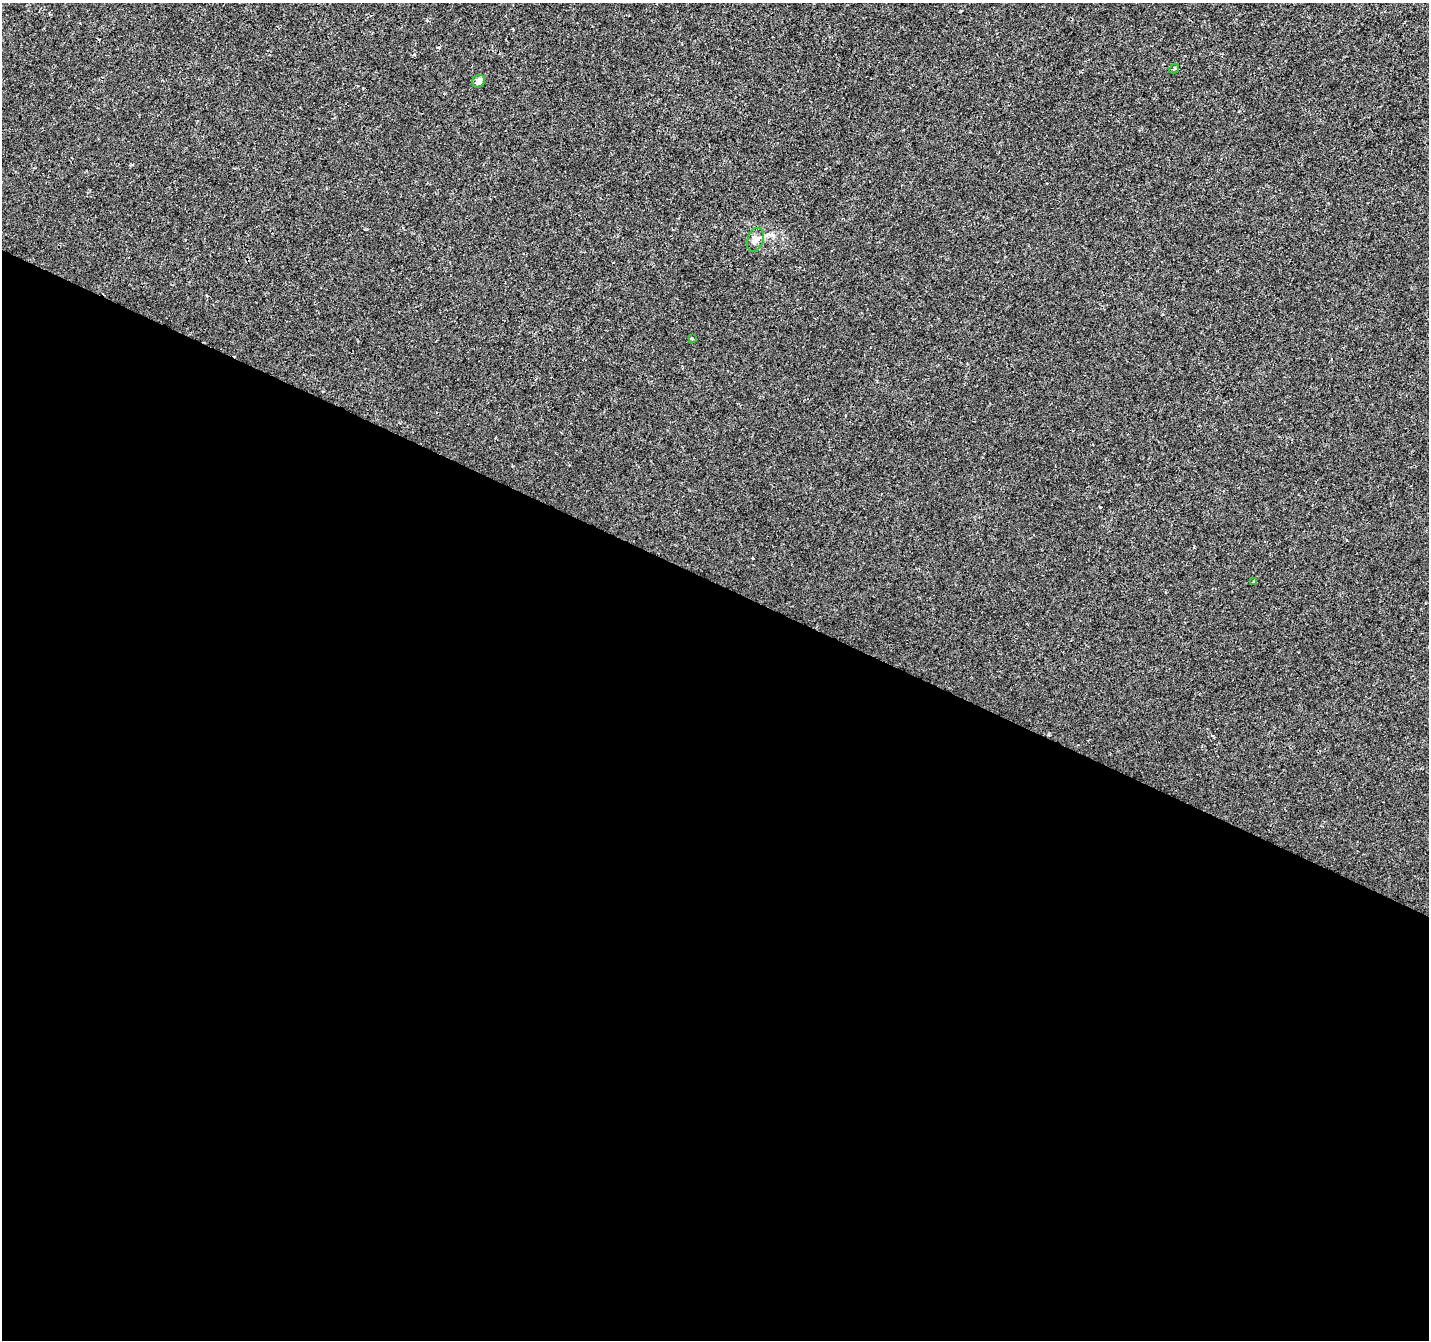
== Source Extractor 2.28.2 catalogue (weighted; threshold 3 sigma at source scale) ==
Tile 14 of 4 x 4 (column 2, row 4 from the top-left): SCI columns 1428-2854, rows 202-1539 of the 5715 x 5822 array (HDU 1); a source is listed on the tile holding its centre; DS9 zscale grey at full resolution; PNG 1431 x 1342 px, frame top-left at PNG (2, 3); each listed source drawn as its Kron ellipse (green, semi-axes under 4 px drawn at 4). Shown black and unused: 57% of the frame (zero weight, under 2 of 3 exposures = <1% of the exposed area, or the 3 px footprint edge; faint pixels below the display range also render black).
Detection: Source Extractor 2.28.2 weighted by HDU 2 'WHT'; one run over the whole footprint, this tile lists its part. Background 2.51e-04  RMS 0.0022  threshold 0.0101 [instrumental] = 3 sigma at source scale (4.5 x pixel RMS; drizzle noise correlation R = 1.50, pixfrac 1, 0.0396/0.0396 arcsec/px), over >= 5 px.
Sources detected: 6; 1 cosmic-ray / hot-pixel residue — neither listed nor drawn; the other 5 listed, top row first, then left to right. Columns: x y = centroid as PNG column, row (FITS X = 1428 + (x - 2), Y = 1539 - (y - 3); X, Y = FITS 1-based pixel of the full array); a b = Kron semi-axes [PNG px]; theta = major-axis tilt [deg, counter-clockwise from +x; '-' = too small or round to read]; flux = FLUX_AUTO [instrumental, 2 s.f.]
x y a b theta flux
1174 69 5 3 - 0.36
479 81 7 6 - 1
755 240 12 8 71 1.1
692 338 3 3 - 0.33
1254 582 3 3 - 0.31